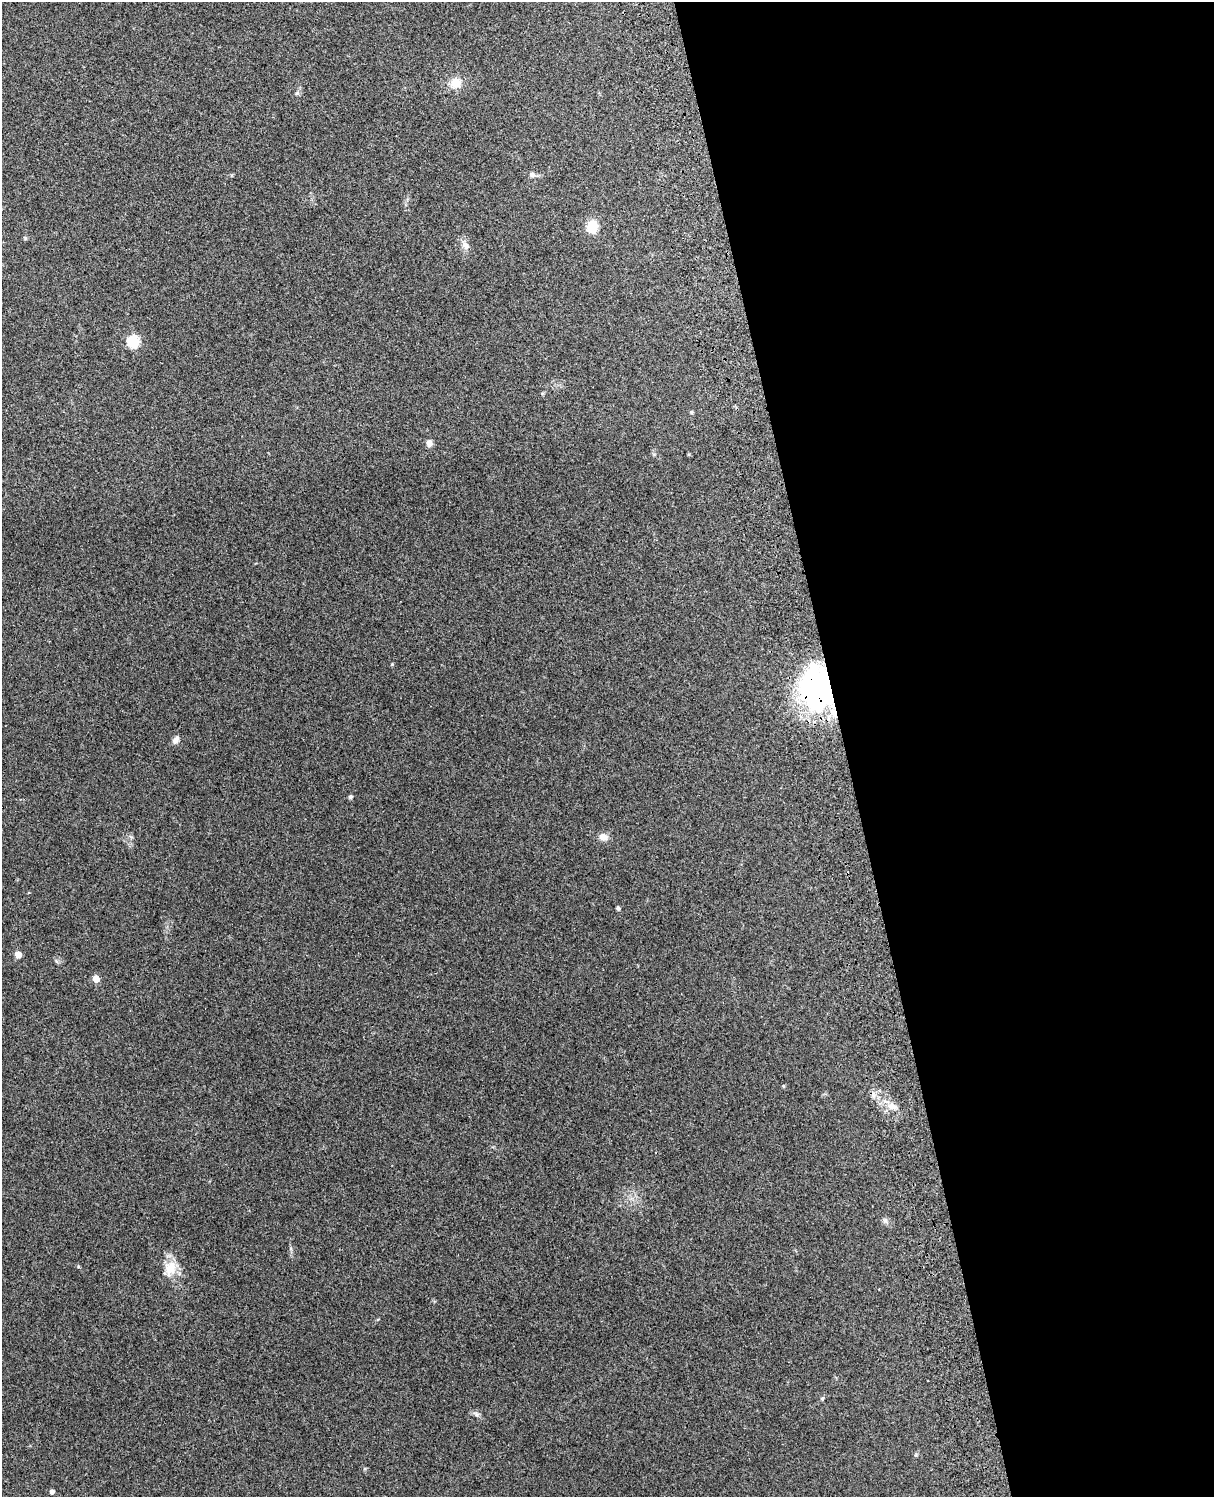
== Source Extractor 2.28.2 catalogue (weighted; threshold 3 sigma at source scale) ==
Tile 8 of 4 x 3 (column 4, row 2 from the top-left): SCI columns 3756-4967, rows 1659-3153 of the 5088 x 4925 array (HDU 1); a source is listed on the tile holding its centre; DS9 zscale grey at full resolution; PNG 1216 x 1499 px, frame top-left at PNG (2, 2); no overlay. Shown black and unused: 31% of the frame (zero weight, under 3 of 4 exposures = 6% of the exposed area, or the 3 px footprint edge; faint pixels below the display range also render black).
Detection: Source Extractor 2.28.2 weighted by HDU 2 'WHT'; one run over the whole footprint, this tile lists its part. Background 0.279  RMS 0.0092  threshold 0.0413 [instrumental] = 3 sigma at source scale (4.5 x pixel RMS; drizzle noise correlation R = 1.50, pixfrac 1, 0.05/0.05 arcsec/px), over >= 5 px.
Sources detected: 22; all 22 listed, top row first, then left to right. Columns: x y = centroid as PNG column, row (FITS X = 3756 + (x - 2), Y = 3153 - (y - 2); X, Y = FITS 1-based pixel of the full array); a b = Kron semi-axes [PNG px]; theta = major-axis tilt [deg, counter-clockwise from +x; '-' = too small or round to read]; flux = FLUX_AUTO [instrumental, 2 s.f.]
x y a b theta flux
455 83 12 11 - 12
297 93 6 5 - 1.8
532 174 7 6 - 2.7
592 227 6 5 - 60
465 245 13 8 -47 5
133 341 6 6 - 83
692 412 6 4 90 1
429 443 8 7 - 3.8
816 688 48 34 -83 170
176 740 11 6 56 4.2
350 797 4 4 - 2.3
603 837 10 8 -17 6.7
618 908 5 4 - 1.8
18 954 5 5 - 12
96 979 5 5 - 13
783 1086 4 4 - 1.1
893 1107 13 7 -5 6
885 1221 7 4 19 1.8
170 1268 20 15 74 17
822 1398 6 5 - 1.3
476 1414 8 5 -34 2.4
52 1492 4 4 - 3.3
Overlapping masked pixels (flux is a lower limit): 1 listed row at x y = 816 688
Unlisted compact peaks at least as high as the median listed source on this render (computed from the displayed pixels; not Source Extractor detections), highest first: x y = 392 664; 78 1266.